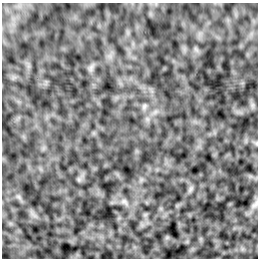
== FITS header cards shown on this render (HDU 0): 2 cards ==
NAXIS1  =                  256 /Number of positions along axis 1
NAXIS2  =                  256 /Number of positions along axis 2

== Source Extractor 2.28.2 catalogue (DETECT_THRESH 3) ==
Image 256 x 256 px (HDU 0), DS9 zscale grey, 1 PNG px = 1 image px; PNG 260 x 260 px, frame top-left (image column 1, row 256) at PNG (2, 3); no overlay
Background -2.31e-05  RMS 0.0022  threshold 0.00665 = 3 sigma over >= 5 px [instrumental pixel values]
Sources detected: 4; all 4 listed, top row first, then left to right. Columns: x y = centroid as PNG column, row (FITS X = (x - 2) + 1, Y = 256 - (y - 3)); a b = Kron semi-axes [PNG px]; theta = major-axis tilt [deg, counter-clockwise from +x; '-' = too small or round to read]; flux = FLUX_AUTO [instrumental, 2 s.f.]
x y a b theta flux
144 106 8 6 70 0.37
190 189 7 5 89 0.35
124 201 11 6 -47 0.59
255 205 15 8 49 0.76
At the frame edge (FLAGS 8, measured only in part): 1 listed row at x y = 255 205